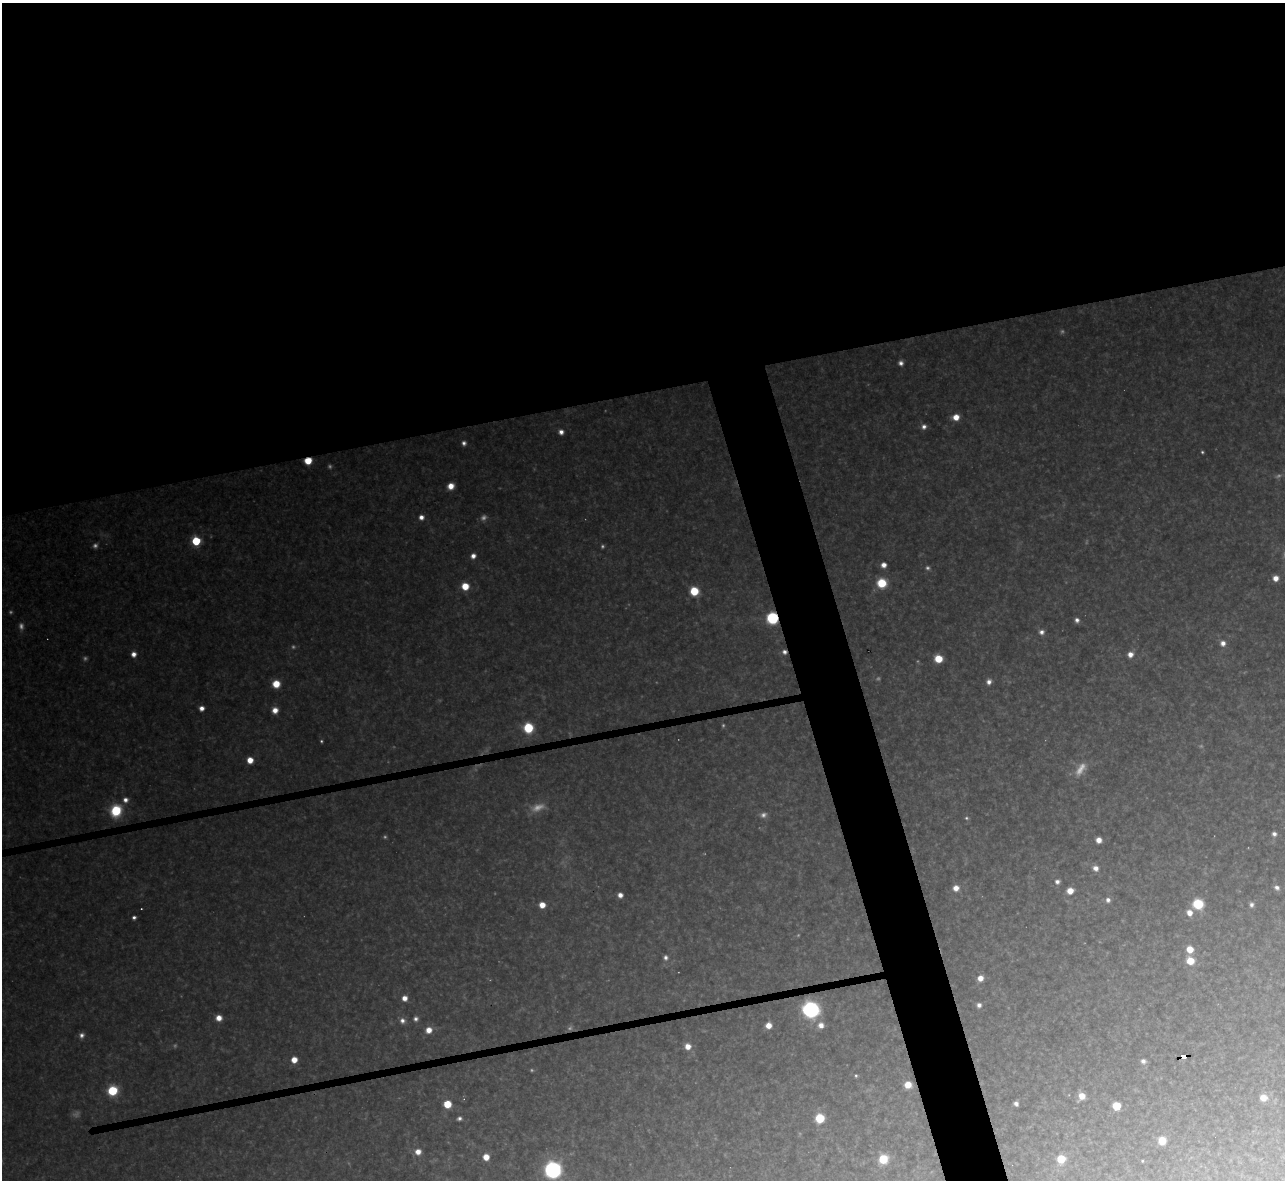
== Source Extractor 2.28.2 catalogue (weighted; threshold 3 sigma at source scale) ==
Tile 2 of 4 x 4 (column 2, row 1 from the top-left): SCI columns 1284-2566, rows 3678-4855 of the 5133 x 5115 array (HDU 1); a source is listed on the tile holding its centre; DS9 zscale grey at full resolution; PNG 1287 x 1182 px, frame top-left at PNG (2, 3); no overlay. Shown black and unused: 37% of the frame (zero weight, under 3 of 4 exposures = <1% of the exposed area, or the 3 px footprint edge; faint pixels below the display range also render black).
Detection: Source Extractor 2.28.2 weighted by HDU 2 'WHT'; one run over the whole footprint, this tile lists its part. Background 0.325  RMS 0.02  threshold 0.0878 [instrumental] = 3 sigma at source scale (4.5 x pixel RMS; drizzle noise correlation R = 1.50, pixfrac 1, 0.05/0.05 arcsec/px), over >= 5 px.
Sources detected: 109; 26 too faint to see at this stretch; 2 cosmic-ray / hot-pixel residue — not listed; the other 81 listed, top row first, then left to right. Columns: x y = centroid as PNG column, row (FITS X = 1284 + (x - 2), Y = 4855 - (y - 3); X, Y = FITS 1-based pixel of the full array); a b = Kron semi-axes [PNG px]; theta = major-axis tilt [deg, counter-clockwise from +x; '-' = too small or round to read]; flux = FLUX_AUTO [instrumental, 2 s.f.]
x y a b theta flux
901 363 6 5 - 9.1
956 417 7 6 - 27
924 427 6 6 - 9.6
561 432 5 5 - 11
464 443 5 5 - 7.6
1202 452 3 3 - 3.2
308 461 6 5 - 48
451 486 6 6 - 24
421 517 6 5 - 12
196 541 6 5 - 140
473 556 6 6 - 12
884 565 6 5 - 15
1275 578 6 6 - 19
882 583 8 8 - 66
465 586 6 6 - 39
694 591 6 6 - 81
772 618 8 7 - 160
1077 620 5 5 - 8.6
1041 632 7 6 - 10
1223 643 7 7 - 14
134 654 6 6 - 14
1130 654 7 6 - 16
938 659 6 6 - 57
989 682 7 6 - 11
276 684 7 7 - 41
202 708 5 5 - 13
275 710 6 6 - 20
528 728 7 6 - 110
250 760 5 5 - 27
125 800 7 7 - 13
116 811 9 8 - 120
966 818 5 4 - 3.4
1274 834 6 6 - 8.9
1099 840 5 5 - 18
1095 868 7 6 - 14
1057 882 6 5 - 8.7
1277 887 7 5 -39 8.8
956 888 6 6 - 19
1070 891 6 6 - 26
620 895 5 5 - 13
1108 900 6 6 - 8.9
1198 904 7 7 - 110
542 905 6 5 - 25
1251 905 6 5 - 7.5
1189 913 7 6 - 20
134 917 4 4 - 6.6
1190 949 6 6 - 36
665 957 6 5 - 7.2
1190 961 7 6 - 44
980 978 6 6 - 18
404 998 5 5 - 17
979 1005 6 6 - 9
811 1009 9 9 - 490
219 1018 6 5 - 21
416 1019 6 6 - 7.3
402 1021 7 7 - 11
768 1025 6 6 - 22
821 1025 8 7 - 17
429 1030 7 7 - 22
81 1035 7 6 - 8.9
688 1046 7 7 - 22
1184 1056 5 4 - 73
294 1060 5 5 - 27
1143 1061 6 5 - 8.5
856 1076 5 4 - 3.2
908 1085 6 6 - 34
112 1091 7 7 - 100
1082 1096 7 6 - 26
1263 1098 8 7 - 24
447 1104 6 6 - 54
1016 1104 5 4 - 8.6
1116 1106 6 6 - 70
459 1118 5 4 - 6.6
820 1118 6 6 - 99
1162 1141 6 6 - 47
418 1152 7 6 - 19
486 1157 6 5 - 28
883 1159 7 6 - 80
1061 1159 7 7 - 49
1142 1161 3 2 - 2.4
553 1170 9 9 - 460
Overlapping masked pixels (flux is a lower limit): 3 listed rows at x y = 308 461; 772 618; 1184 1056